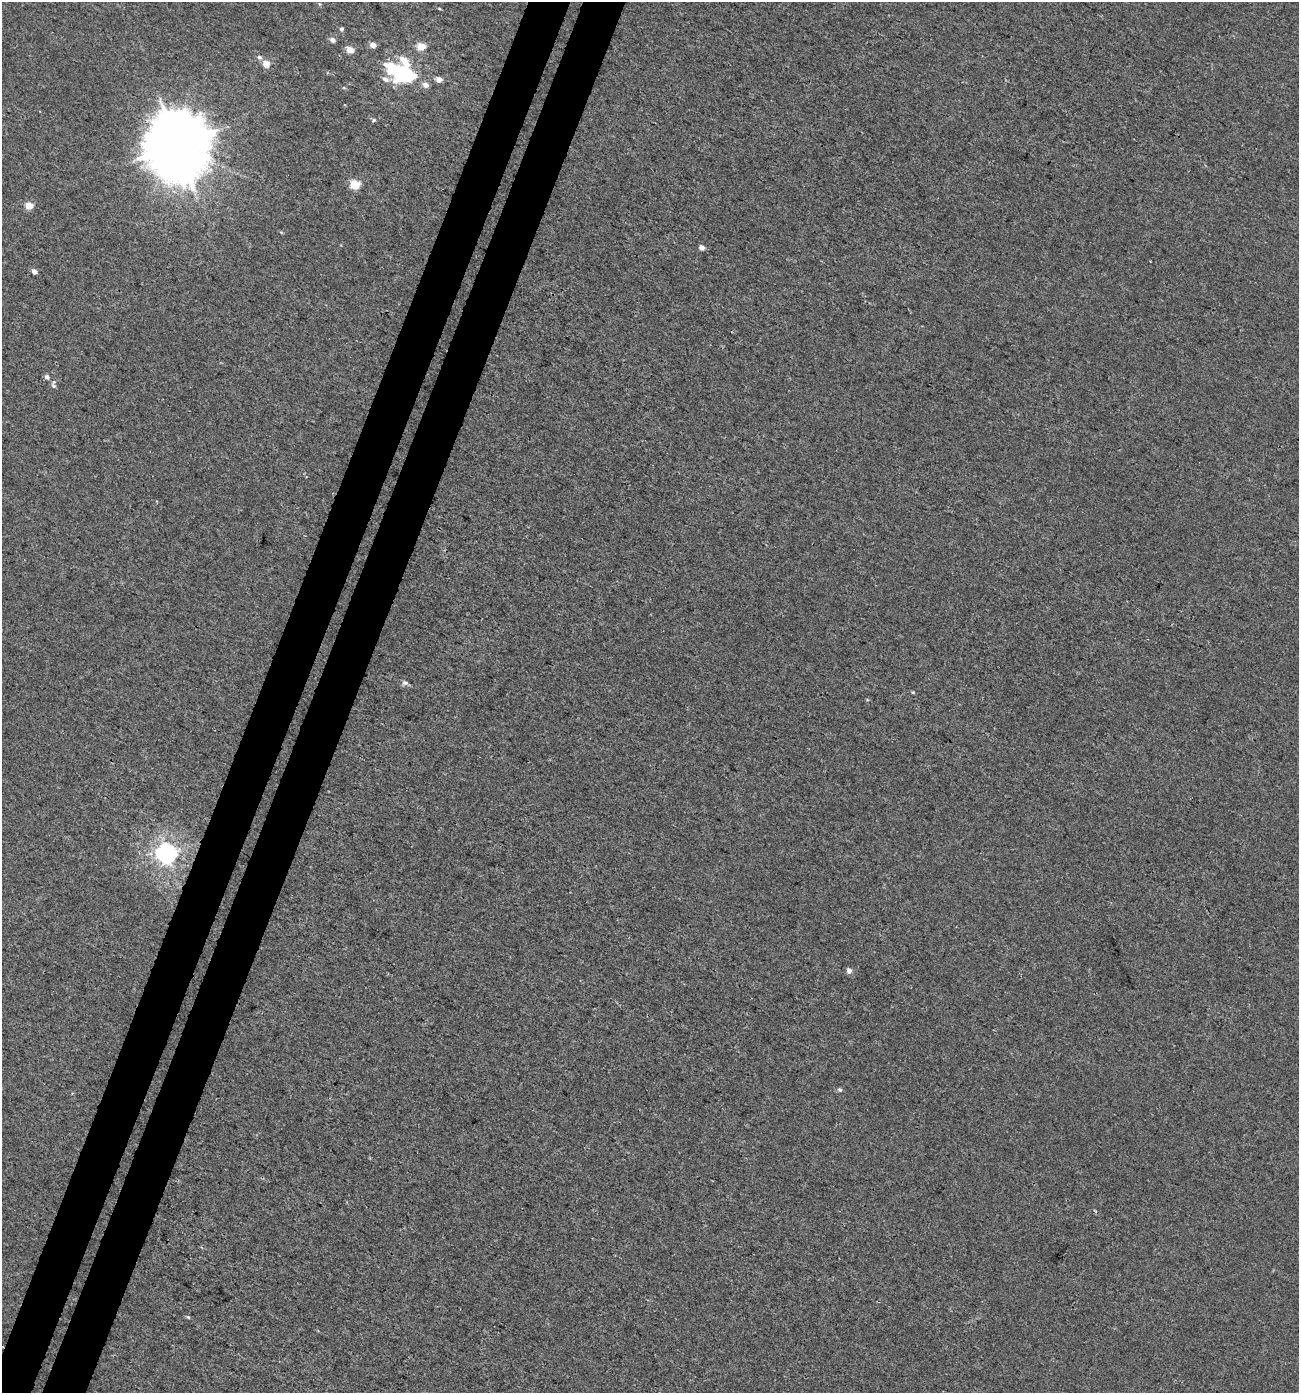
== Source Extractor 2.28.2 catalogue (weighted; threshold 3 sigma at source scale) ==
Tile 7 of 4 x 4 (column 3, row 2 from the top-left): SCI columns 2869-4165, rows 2821-4211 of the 5783 x 5630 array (HDU 1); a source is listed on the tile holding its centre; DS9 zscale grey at full resolution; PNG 1301 x 1395 px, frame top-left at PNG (2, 2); no overlay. Shown black and unused: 7% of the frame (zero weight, under 3 of 4 exposures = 4% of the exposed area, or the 3 px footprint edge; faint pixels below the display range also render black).
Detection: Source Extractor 2.28.2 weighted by HDU 2 'WHT'; one run over the whole footprint, this tile lists its part. Background 0.00112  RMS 0.0027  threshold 0.0123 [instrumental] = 3 sigma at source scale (4.5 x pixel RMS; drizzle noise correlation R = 1.50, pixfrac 1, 0.0396/0.0396 arcsec/px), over >= 5 px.
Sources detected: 31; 1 inside a brighter object's white glare — not listed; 1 inside a brighter listed object's ellipse — not listed separately; the other 29 listed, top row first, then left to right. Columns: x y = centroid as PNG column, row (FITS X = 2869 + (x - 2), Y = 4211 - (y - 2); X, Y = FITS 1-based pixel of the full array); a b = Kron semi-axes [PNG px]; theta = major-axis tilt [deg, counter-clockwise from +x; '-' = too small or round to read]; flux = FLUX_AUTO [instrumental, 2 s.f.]
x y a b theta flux
319 4 5 3 - 0.28
341 29 5 4 - 0.57
333 40 5 4 - 1.4
373 45 5 5 - 2.1
421 46 5 5 - 6.9
350 50 5 4 - 4.2
259 57 6 5 - 0.78
403 59 8 6 -16 2.7
266 64 5 4 - 4.9
391 66 11 10 - 6.1
401 74 10 9 - 40
385 79 8 7 - 1.3
439 79 5 5 - 1.9
425 85 6 6 - 1.6
344 88 5 3 - 0.27
374 120 5 5 - 0.45
176 145 20 18 -84 1700
355 185 5 5 - 12
29 206 5 5 - 4.7
702 248 5 4 - 1.6
34 271 5 4 - 1.3
47 377 6 5 - 0.79
53 386 7 5 -42 0.64
405 683 8 6 -8 0.75
913 692 4 4 - 0.27
167 854 7 7 - 150
849 970 5 5 - 1.4
840 1090 6 5 - 0.52
188 1317 5 5 - 0.35